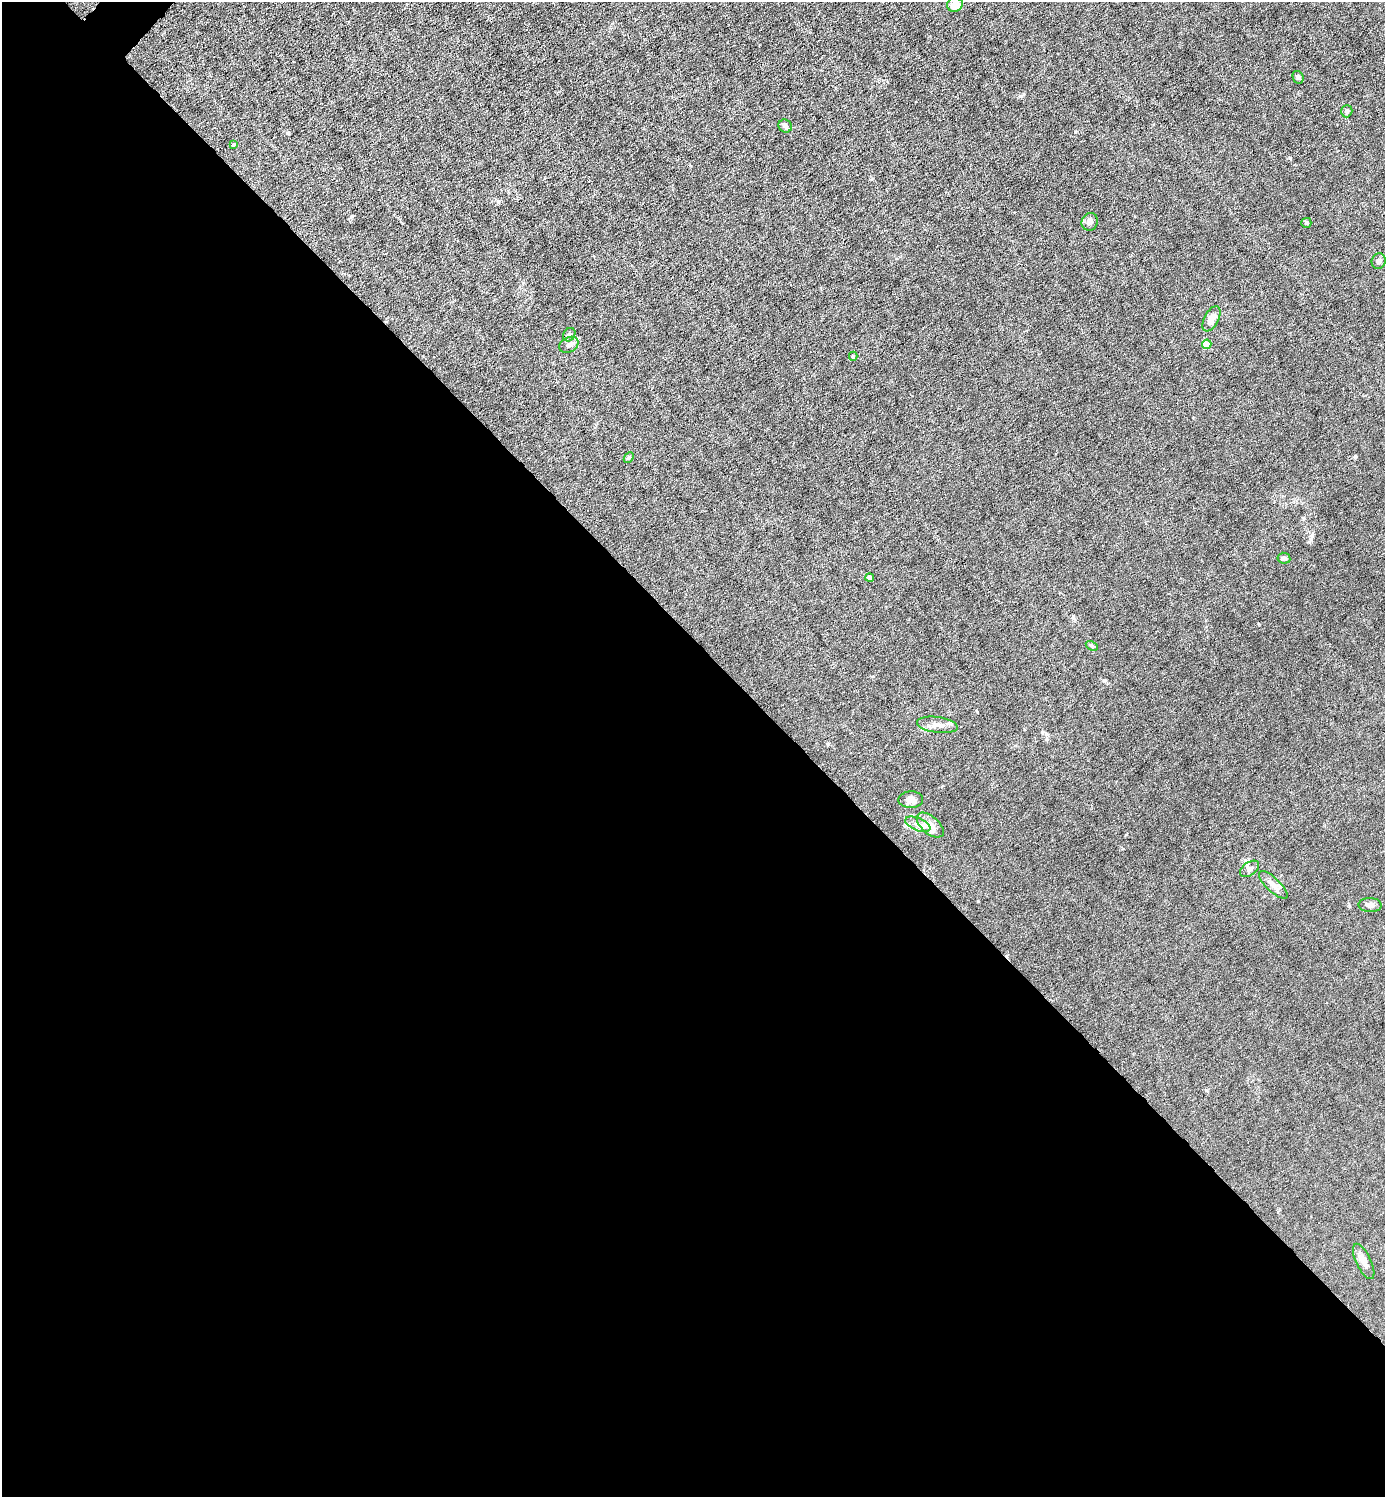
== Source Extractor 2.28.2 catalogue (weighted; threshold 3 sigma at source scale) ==
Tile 14 of 4 x 4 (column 2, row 4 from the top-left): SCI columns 1536-2918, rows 1-1495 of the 5980 x 5980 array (HDU 1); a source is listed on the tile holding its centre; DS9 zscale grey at full resolution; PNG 1387 x 1499 px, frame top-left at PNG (2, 2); each listed source drawn as its Kron ellipse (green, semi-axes under 4 px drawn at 4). Shown black and unused: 57% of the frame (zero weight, under 6 of 12 exposures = <1% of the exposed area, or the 3 px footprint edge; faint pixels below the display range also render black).
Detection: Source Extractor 2.28.2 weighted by HDU 2 'WHT'; one run over the whole footprint, this tile lists its part. Background 0.0152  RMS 0.0031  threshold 0.0127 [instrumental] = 3 sigma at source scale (4.09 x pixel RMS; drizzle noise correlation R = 1.36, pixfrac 0.8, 0.05/0.05 arcsec/px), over >= 5 px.
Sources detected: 27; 2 inside a brighter listed object's ellipse — not listed separately; the other 25 listed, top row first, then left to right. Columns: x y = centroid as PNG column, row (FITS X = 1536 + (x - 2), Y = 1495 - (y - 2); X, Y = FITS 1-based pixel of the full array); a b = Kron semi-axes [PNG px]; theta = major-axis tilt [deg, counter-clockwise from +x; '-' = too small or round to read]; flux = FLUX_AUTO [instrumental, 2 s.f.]
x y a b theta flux
955 5 8 7 - 4.5
1298 77 6 5 - 0.59
1347 111 6 5 - 0.54
785 126 7 6 - 0.89
233 145 3 3 - 0.42
1090 222 9 8 - 1.3
1306 223 5 5 - 0.38
1379 261 8 7 - 0.82
1211 319 14 7 62 2.5
569 335 7 5 56 0.6
1207 344 5 4 - 6.8
569 345 10 7 28 1.3
853 356 4 3 - 0.33
629 457 6 4 49 0.47
1284 558 6 5 - 0.79
870 578 4 4 - 0.6
1092 646 6 4 -29 0.42
937 725 20 8 -8 2.4
911 800 12 8 1 1.6
918 824 13 6 -22 1.6
930 825 16 8 -41 2.2
1250 869 11 6 35 1.1
1273 885 18 7 -44 1.8
1370 905 11 7 -3 1.4
1364 1261 19 7 -64 1.9
Isophote crosses this tile's border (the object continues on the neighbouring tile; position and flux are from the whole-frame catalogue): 1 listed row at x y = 955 5
Unlisted compact peaks at least as high as the median listed source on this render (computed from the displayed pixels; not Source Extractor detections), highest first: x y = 1290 158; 1075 132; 1020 96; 1355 456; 978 901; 351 217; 1104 681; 1311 539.